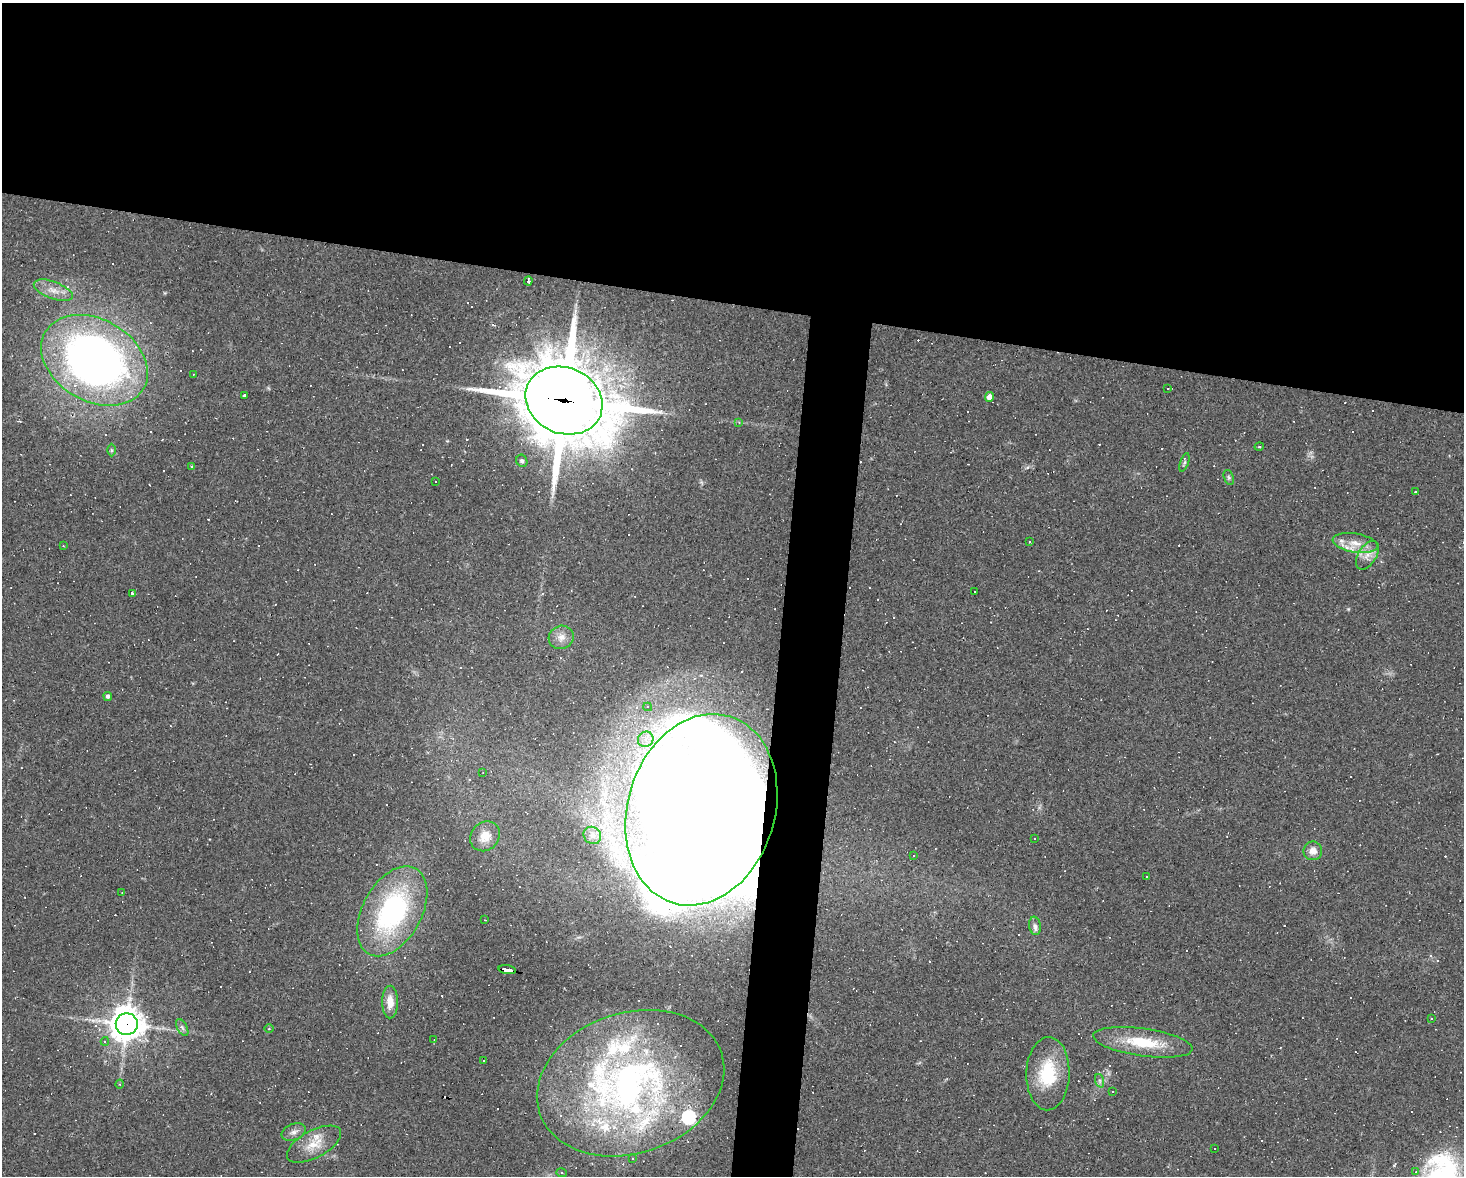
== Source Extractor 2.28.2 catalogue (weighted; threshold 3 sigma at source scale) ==
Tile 2 of 3 x 4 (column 2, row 1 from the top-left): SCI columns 1686-3147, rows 3524-4697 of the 4718 x 4697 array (HDU 1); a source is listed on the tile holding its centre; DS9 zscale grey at full resolution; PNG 1466 x 1178 px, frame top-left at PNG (2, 3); each listed source drawn as its Kron ellipse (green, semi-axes under 4 px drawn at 4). Shown black and unused: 29% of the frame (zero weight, under 2 of 3 exposures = <1% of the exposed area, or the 3 px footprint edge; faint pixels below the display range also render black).
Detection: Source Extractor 2.28.2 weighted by HDU 2 'WHT'; one run over the whole footprint, this tile lists its part. Background 0.0641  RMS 0.0072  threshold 0.0323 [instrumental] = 3 sigma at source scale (4.5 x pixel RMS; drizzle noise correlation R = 1.50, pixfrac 1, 0.05/0.05 arcsec/px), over >= 5 px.
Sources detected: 142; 1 inside a brighter object's white glare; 71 cosmic-ray / hot-pixel residue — neither listed nor drawn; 10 inside a brighter listed object's ellipse — not listed separately; the other 60 listed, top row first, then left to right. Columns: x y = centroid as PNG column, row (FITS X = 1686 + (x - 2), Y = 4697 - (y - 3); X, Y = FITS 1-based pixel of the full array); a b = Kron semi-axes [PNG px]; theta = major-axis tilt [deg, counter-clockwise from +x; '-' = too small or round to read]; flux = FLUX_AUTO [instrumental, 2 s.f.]
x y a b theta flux
528 281 4 3 - 10
53 290 20 8 -20 8.3
94 360 57 41 -30 420
193 374 3 2 - 0.77
1168 389 3 2 - 0.54
245 396 3 3 - 4.1
989 397 5 4 - 6.2
564 401 39 33 -23 6600
739 422 4 4 - 0.66
1259 447 5 3 - 0.65
111 450 6 4 -90 1.1
522 461 6 5 - 1.6
1184 463 10 4 70 1.4
192 467 3 3 - 1.2
1229 477 8 4 -70 1.4
436 482 2 2 - 0.58
1415 492 3 3 - 1.1
1029 542 3 2 - 0.65
1355 543 23 9 -10 11
63 546 3 3 - 0.57
1367 555 16 9 59 6.9
975 592 2 2 - 0.49
133 593 3 3 - 10
561 637 13 11 24 6.2
108 696 4 4 - 1.6
648 707 4 4 - 1.2
646 739 8 7 - 4.6
483 773 2 2 - 0.41
701 810 97 73 73 2500
592 835 9 8 - 3.9
485 836 16 14 45 9
1034 838 3 2 - 0.75
1313 851 9 9 - 5.6
914 855 3 2 - 0.7
1146 876 3 3 - 2.1
122 892 3 2 - 0.49
392 911 49 29 61 120
485 920 2 2 - 0.49
1035 926 9 6 -80 2.4
507 970 9 3 -8 99
390 1002 16 8 89 8.9
1431 1018 4 3 - 0.73
127 1024 11 11 - 1200
182 1027 9 5 -62 2.1
269 1029 4 4 - 0.77
434 1040 2 2 - 0.37
105 1041 4 3 - 1.5
1143 1042 50 14 -8 31
484 1061 2 2 - 0.64
1048 1074 36 21 88 36
1100 1081 7 4 -71 1.6
630 1083 96 70 18 280
120 1084 5 3 - 0.65
1112 1091 3 3 - 1.5
294 1132 13 8 21 3.8
314 1144 30 13 28 15
1214 1148 3 3 - 2.1
632 1158 3 2 - 0.54
1416 1172 4 4 - 1.1
561 1173 5 4 - 1.1
Overlapping masked pixels (flux is a lower limit): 5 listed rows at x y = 94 360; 564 401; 701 810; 507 970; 127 1024
Unlisted compact peaks at least as high as the median listed source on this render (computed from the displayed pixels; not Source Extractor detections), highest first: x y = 1348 609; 1027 467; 93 1020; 165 293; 447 441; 268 388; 575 311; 701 482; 1312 456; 578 937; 1039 807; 919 1063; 193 683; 1284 925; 414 672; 209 839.